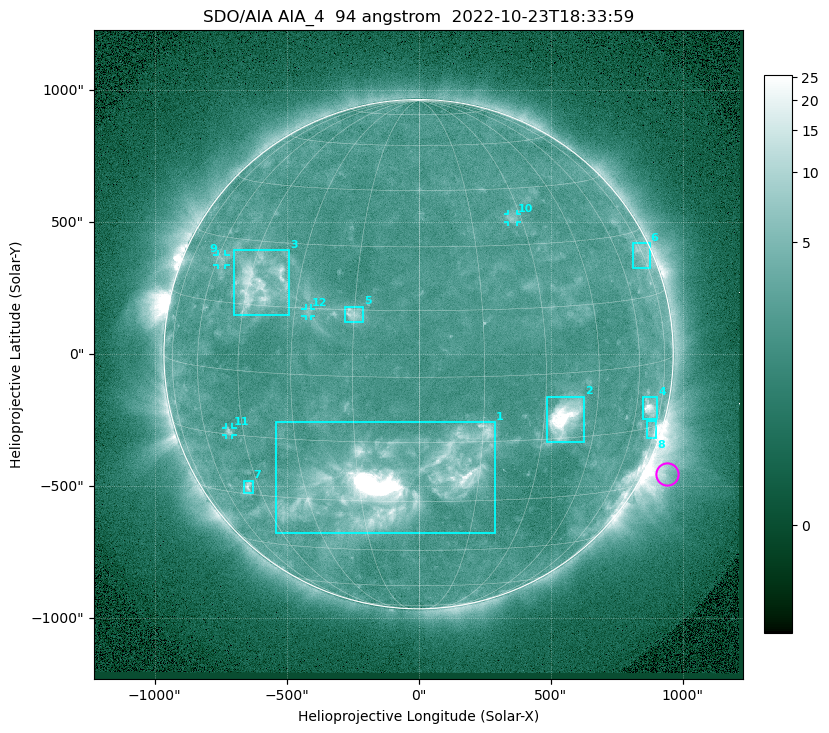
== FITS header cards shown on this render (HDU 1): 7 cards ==
TELESCOP= 'SDO/AIA '           / For AIA: SDO/AIA
INSTRUME= 'AIA_4   '           / For AIA: AIA_ATA1, AIA_ATA2, AIA_ATA3 or AIA_AT
WAVELNTH=                   94 / [angstrom] Wavelength
WAVEUNIT= 'angstrom'           / Wavelength unit: angstrom
DATE-OBS= '2022-10-23T18:33:59.129' / [ISO] Date when observation started; ISO 8
CTYPE1  = 'HPLN-TAN'           / CTYPE1: HPLN
CTYPE2  = 'HPLT-TAN'           / CTYPE2: HPLT

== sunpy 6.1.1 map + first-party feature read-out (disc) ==
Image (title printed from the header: SDO/AIA AIA_4  94 angstrom  2022-10-23T18:33:59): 1024 x 1024 px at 2.4 arcsec/px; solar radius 965 arcsec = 402 px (full disc in frame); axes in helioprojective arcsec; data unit not stated in the header (colour bar unlabelled)
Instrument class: DISC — disc imager (sunpy class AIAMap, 94 A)
Bright regions (active regions / flare kernels): reference = the median radial profile (limb darkening/brightening removed); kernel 9 px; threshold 5 sigma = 2.84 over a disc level ~2.3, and >= 1.15x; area >= 12 px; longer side >= 10 px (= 24 arcsec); searched inside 0.97 R_sun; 12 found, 12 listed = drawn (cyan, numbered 1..; 4 of them under ~33 arcsec drawn as corner ticks so the feature stays visible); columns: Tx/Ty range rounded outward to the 5 arcsec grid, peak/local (2 s.f.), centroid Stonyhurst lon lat
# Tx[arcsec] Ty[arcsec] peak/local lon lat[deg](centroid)
1 -540..290 -680..-255 141 -7 -25
2 485..630 -330..-160 17 +36 -10
3 -700..-490 145..395 6.5 -42 +20
4 850..905 -250..-160 8.9 +67 -10
5 -280..-205 120..180 4.6 -15 +14
6 810..875 325..420 3 +74 +25
7 -665..-625 -525..-480 4.5 -49 -28
8 865..900 -320..-255 4 +71 -16
9 -760..-730 335..380 2.8 -58 +25
10 335..375 500..530 2.7 +27 +37
11 -730..-705 -305..-275 3.3 -50 -14
12 -430..-405 145..175 2.5 -26 +14
Off-limb structures (1.02-1.3 R_sun): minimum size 162 px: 6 found; the strongest spans PA ~225..265 deg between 1.02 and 1.3 R_sun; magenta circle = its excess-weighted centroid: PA ~245 deg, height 1.08 R_sun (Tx ~940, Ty ~-455 arcsec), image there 4.9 x the reference